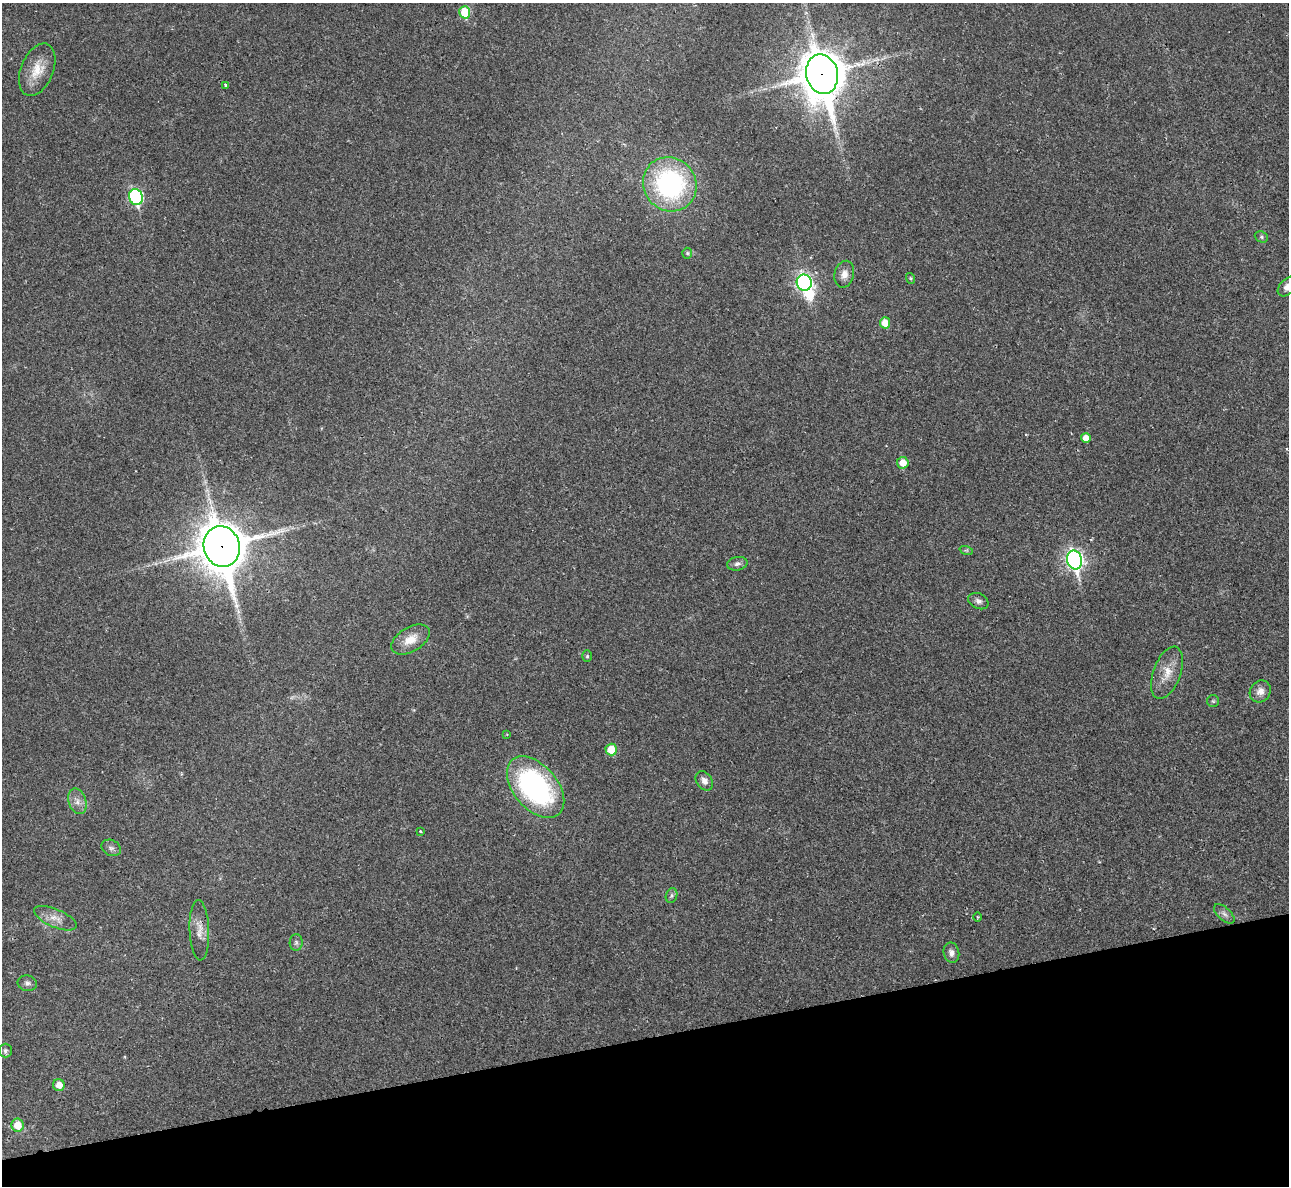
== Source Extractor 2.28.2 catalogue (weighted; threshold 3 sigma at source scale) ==
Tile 14 of 4 x 4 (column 2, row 4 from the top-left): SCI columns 1300-2586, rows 305-1488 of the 5213 x 5195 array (HDU 1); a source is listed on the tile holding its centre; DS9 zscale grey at full resolution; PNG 1291 x 1188 px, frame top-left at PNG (2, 3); each listed source drawn as its Kron ellipse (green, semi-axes under 4 px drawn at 4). Shown black and unused: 13% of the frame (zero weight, under 2 of 3 exposures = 3% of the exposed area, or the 3 px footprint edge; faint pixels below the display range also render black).
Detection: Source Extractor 2.28.2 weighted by HDU 2 'WHT'; one run over the whole footprint, this tile lists its part. Background 0.0288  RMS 0.0041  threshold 0.0184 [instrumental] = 3 sigma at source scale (4.5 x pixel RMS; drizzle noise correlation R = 1.50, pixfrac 1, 0.05/0.05 arcsec/px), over >= 5 px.
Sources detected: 45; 1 too faint to see at this stretch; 1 inside a brighter object's white glare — neither listed nor drawn; the other 43 listed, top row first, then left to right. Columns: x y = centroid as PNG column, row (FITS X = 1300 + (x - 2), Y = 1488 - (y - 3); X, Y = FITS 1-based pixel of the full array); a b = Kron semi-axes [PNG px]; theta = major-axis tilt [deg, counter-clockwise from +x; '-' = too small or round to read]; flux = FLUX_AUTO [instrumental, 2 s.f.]
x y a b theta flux
465 12 6 5 - 15
37 70 27 16 67 8.1
822 74 20 15 -78 1300
226 85 4 3 - 0.77
670 184 28 26 -50 68
136 197 8 6 -75 54
1261 237 7 5 -23 0.75
687 253 5 5 - 0.56
844 274 13 9 76 3.1
910 278 5 3 - 0.44
804 283 8 7 - 100
1287 286 11 7 46 2.6
885 323 5 5 - 5.3
1086 438 5 5 - 3.4
903 463 6 6 - 4.6
222 547 20 18 -75 1500
966 550 7 4 -18 0.63
1074 560 9 7 -73 140
737 564 10 7 10 1.5
978 601 11 7 -26 1.7
411 639 21 12 31 6.1
587 656 6 5 - 0.59
1167 673 27 13 70 6.6
1260 691 11 10 - 3
1213 701 6 6 - 0.68
507 734 4 4 - 0.41
611 750 6 5 - 8.9
704 781 10 7 -55 2.3
536 787 36 22 -50 82
77 801 13 8 -72 2.8
420 831 3 2 - 0.39
111 848 10 7 -27 1.5
671 896 7 5 73 0.96
1224 914 12 6 -42 1.6
977 917 5 3 - 0.34
55 918 23 9 -23 4.2
199 930 30 10 -88 4.7
296 942 8 6 89 0.99
951 953 10 8 -78 2.1
27 983 10 7 -11 1.3
5 1051 7 6 - 1.1
59 1085 6 6 - 3.4
17 1125 6 6 - 6.8
Overlapping masked pixels (flux is a lower limit): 3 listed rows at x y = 822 74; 222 547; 199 930
Isophote crosses this tile's border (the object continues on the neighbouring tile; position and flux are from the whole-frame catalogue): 1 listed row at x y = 1287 286